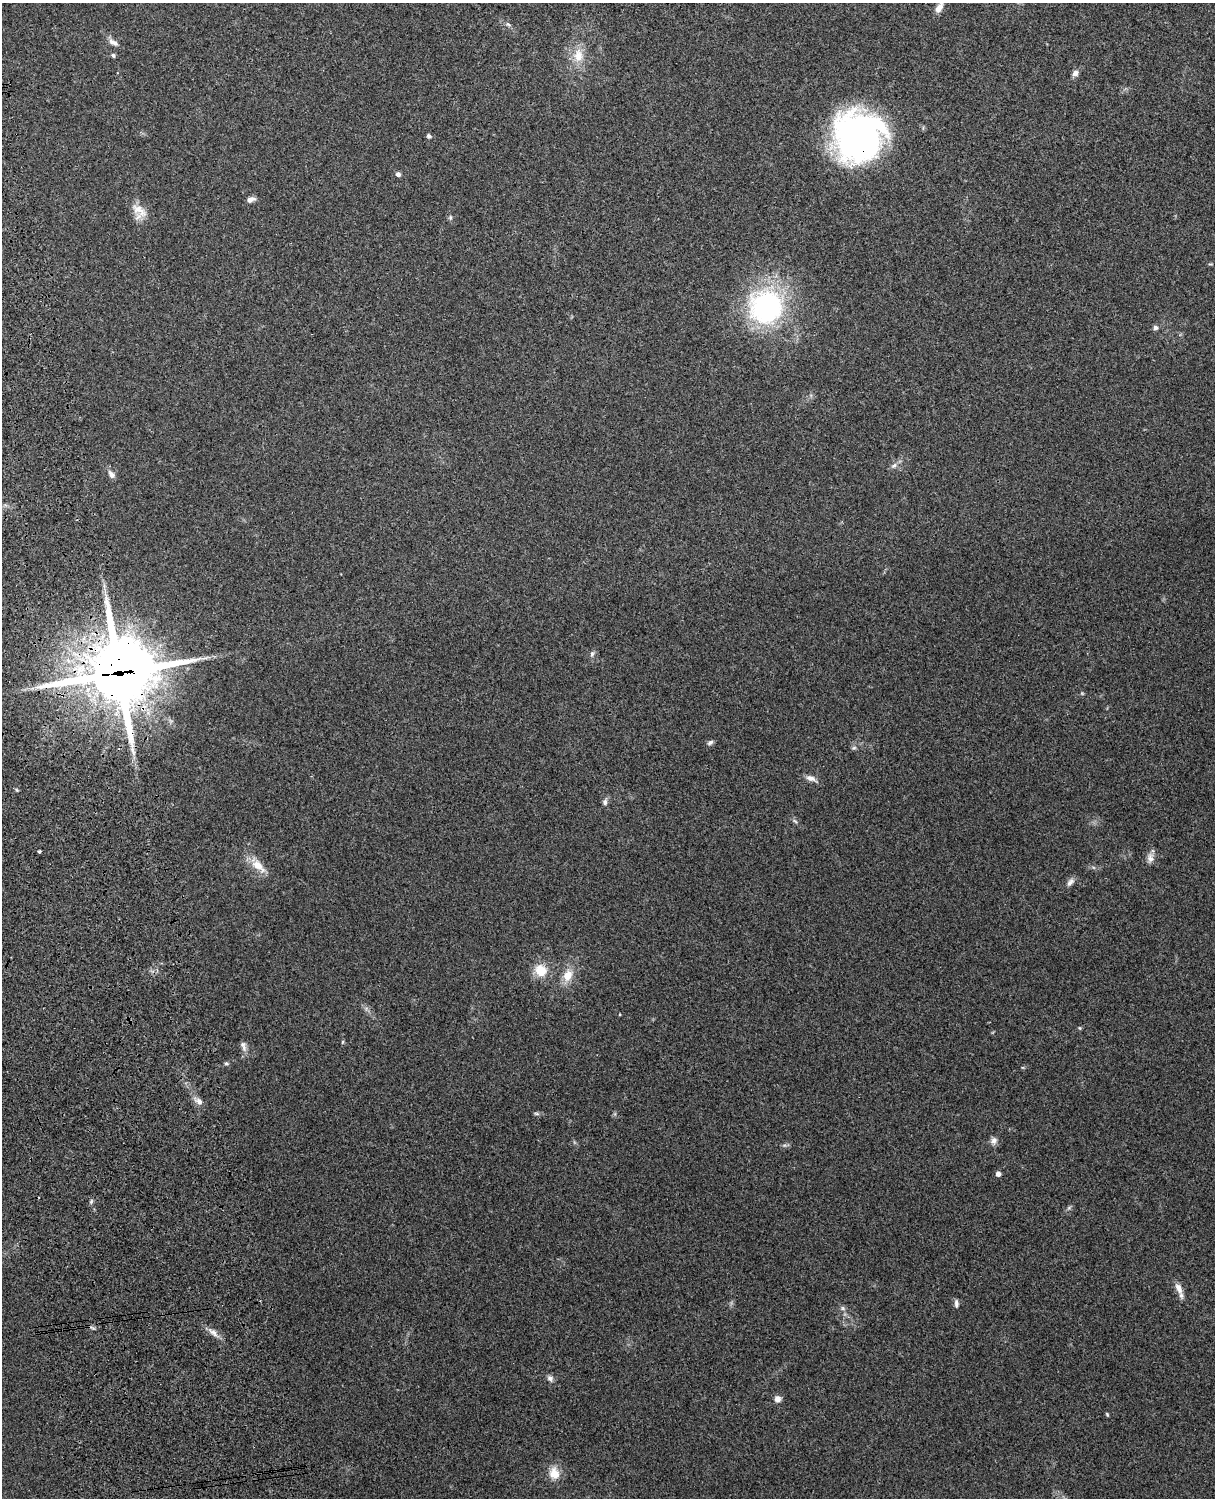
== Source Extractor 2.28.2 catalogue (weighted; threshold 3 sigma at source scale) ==
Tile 7 of 4 x 3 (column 3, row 2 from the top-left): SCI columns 2543-3755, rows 1660-3155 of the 5087 x 4928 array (HDU 1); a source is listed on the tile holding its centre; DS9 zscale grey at full resolution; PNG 1217 x 1500 px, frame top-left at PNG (2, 3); no overlay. Shown black and unused: <1% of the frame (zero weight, under 3 of 4 exposures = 6% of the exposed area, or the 3 px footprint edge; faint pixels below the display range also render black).
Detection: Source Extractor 2.28.2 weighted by HDU 2 'WHT'; one run over the whole footprint, this tile lists its part. Background 0.281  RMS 0.0092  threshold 0.0415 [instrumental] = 3 sigma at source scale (4.5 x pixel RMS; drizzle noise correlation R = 1.50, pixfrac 1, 0.05/0.05 arcsec/px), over >= 5 px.
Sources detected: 45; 1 too faint to see at this stretch — not listed; the other 44 listed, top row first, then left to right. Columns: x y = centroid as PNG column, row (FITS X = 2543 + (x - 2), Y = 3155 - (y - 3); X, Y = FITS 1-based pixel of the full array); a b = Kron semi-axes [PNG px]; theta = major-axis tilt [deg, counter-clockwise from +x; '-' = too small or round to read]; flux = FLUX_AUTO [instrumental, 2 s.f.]
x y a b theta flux
939 7 14 6 61 6.4
113 42 14 7 -30 4.6
113 55 5 4 - 1.7
578 55 20 13 87 15
1075 73 8 7 - 3.8
429 136 5 4 - 2.5
858 137 47 45 81 300
398 174 5 4 - 3.5
250 199 10 6 11 4
139 210 25 12 -37 12
450 218 7 5 90 1.7
766 306 36 36 - 160
1155 327 5 5 - 3
894 465 8 6 37 3.1
111 474 12 7 -58 4.1
592 654 9 5 74 2.3
119 673 29 26 8 5100
710 742 9 5 37 2.2
854 748 7 4 1 1.5
811 778 13 7 -17 5
605 802 9 6 86 3
795 821 7 4 -37 1.6
39 851 3 3 - 5.4
1150 858 12 9 -84 5.3
258 866 25 11 -40 13
1070 882 13 6 50 4
541 970 13 12 - 18
568 975 16 12 63 13
1080 1028 5 4 - 1
243 1046 16 6 -74 4.2
226 1063 6 4 -15 1.4
199 1101 10 8 -37 4.7
536 1114 8 4 -9 1.6
994 1140 10 9 - 3.9
998 1174 5 4 - 4.1
1179 1288 16 8 -64 7.2
956 1304 10 5 -88 2.9
843 1308 7 6 - 2.1
93 1328 9 3 -29 1.6
213 1333 16 7 -39 6
550 1378 9 8 - 3.3
778 1399 7 7 - 4.8
1107 1414 6 3 -63 0.98
554 1473 17 14 -73 12
Overlapping masked pixels (flux is a lower limit): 2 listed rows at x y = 858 137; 119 673
Isophote crosses this tile's border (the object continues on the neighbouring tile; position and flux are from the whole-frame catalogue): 1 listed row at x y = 939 7